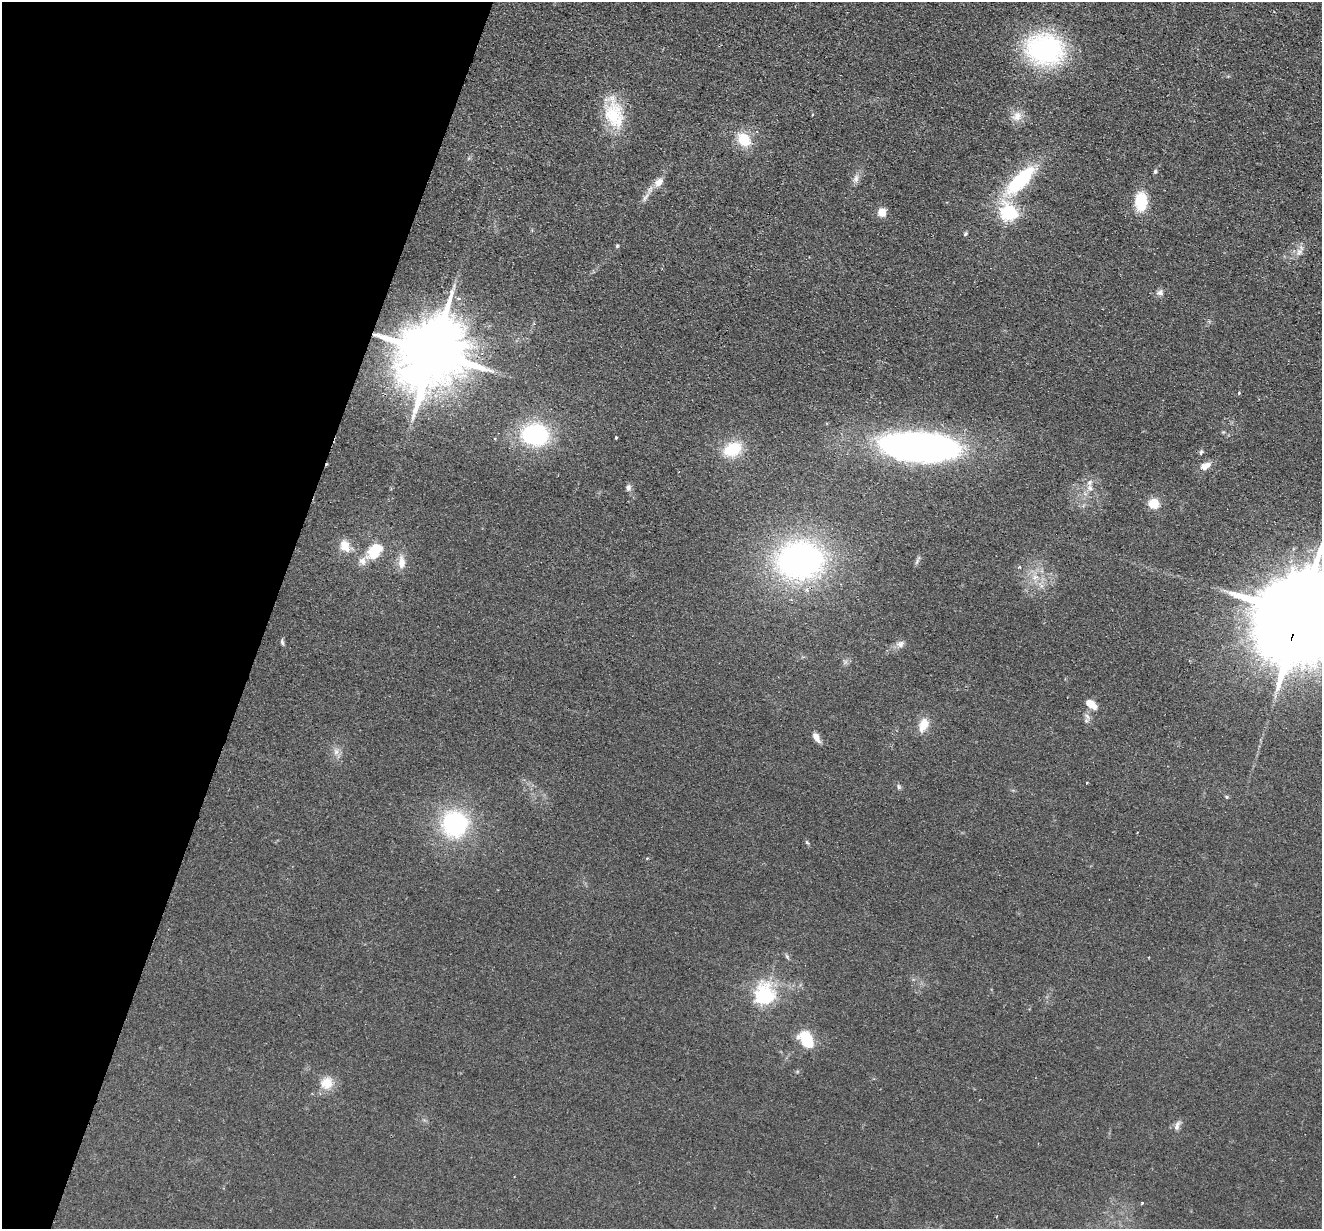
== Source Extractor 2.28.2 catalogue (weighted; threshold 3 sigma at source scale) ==
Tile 9 of 4 x 4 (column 1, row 3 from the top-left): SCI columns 21-1340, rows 1415-2641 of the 5321 x 5409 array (HDU 1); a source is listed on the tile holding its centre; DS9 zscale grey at full resolution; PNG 1324 x 1231 px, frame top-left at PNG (2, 2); no overlay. Shown black and unused: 20% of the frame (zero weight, under 2 of 3 exposures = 3% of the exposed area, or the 3 px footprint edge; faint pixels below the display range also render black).
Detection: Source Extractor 2.28.2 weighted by HDU 2 'WHT'; one run over the whole footprint, this tile lists its part. Background 0.0578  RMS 0.0092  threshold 0.0416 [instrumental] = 3 sigma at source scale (4.5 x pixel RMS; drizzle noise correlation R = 1.50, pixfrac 1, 0.05/0.05 arcsec/px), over >= 5 px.
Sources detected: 56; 1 cosmic-ray / hot-pixel residue — not listed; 2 inside a brighter listed object's ellipse — not listed separately; the other 53 listed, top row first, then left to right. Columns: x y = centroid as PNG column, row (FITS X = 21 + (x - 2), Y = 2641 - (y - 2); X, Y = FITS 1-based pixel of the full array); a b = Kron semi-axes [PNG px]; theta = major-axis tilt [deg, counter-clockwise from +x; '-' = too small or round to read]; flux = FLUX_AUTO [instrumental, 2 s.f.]
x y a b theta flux
1044 49 37 30 -14 150
614 114 43 23 -77 43
812 115 3 2 - 0.84
1017 116 14 12 55 9
744 140 20 15 -49 21
1155 171 4 4 - 2
856 178 11 6 85 4
1020 180 34 12 45 77
659 182 13 9 46 7.6
645 198 15 5 59 4.7
1141 202 17 11 89 34
882 212 9 9 - 9
1009 212 6 6 - 290
965 234 7 4 45 1.3
617 246 5 4 - 1.1
1299 252 10 8 46 5.4
1160 293 10 8 16 3.6
433 352 20 16 64 9800
1239 393 3 3 - 1.5
535 435 30 23 -4 91
616 438 3 3 - 1.4
920 447 72 26 -3 360
732 449 22 15 26 32
1201 452 7 4 73 1.6
1205 466 15 8 24 7.3
628 487 8 7 - 2.9
1090 488 9 7 -45 3.9
1153 503 11 11 - 13
345 546 17 12 -67 12
375 551 22 14 50 27
800 561 36 29 3 310
401 562 15 8 -89 9.8
1019 567 4 4 - 1.1
1035 577 9 7 5 5.2
1300 615 32 19 68 24000
282 642 9 4 -74 1.9
900 644 12 9 14 4.8
1091 704 14 8 -38 9.6
1087 716 10 4 -54 3
923 725 19 11 68 12
816 737 12 6 -57 5.9
336 752 10 7 89 4.6
1087 783 3 3 - 1.8
899 787 6 5 - 1.6
1226 797 5 4 - 1.2
455 824 29 28 - 99
807 842 7 4 -53 1.3
787 957 6 4 -20 1.5
764 995 7 7 - 340
806 1040 19 13 -66 30
327 1083 15 15 - 15
1177 1125 15 6 69 3.9
1142 1203 3 3 - 1.7
Overlapping masked pixels (flux is a lower limit): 3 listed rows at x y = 433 352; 800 561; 1300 615
Isophote crosses this tile's border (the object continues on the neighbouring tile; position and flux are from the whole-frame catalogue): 1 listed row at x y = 1300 615